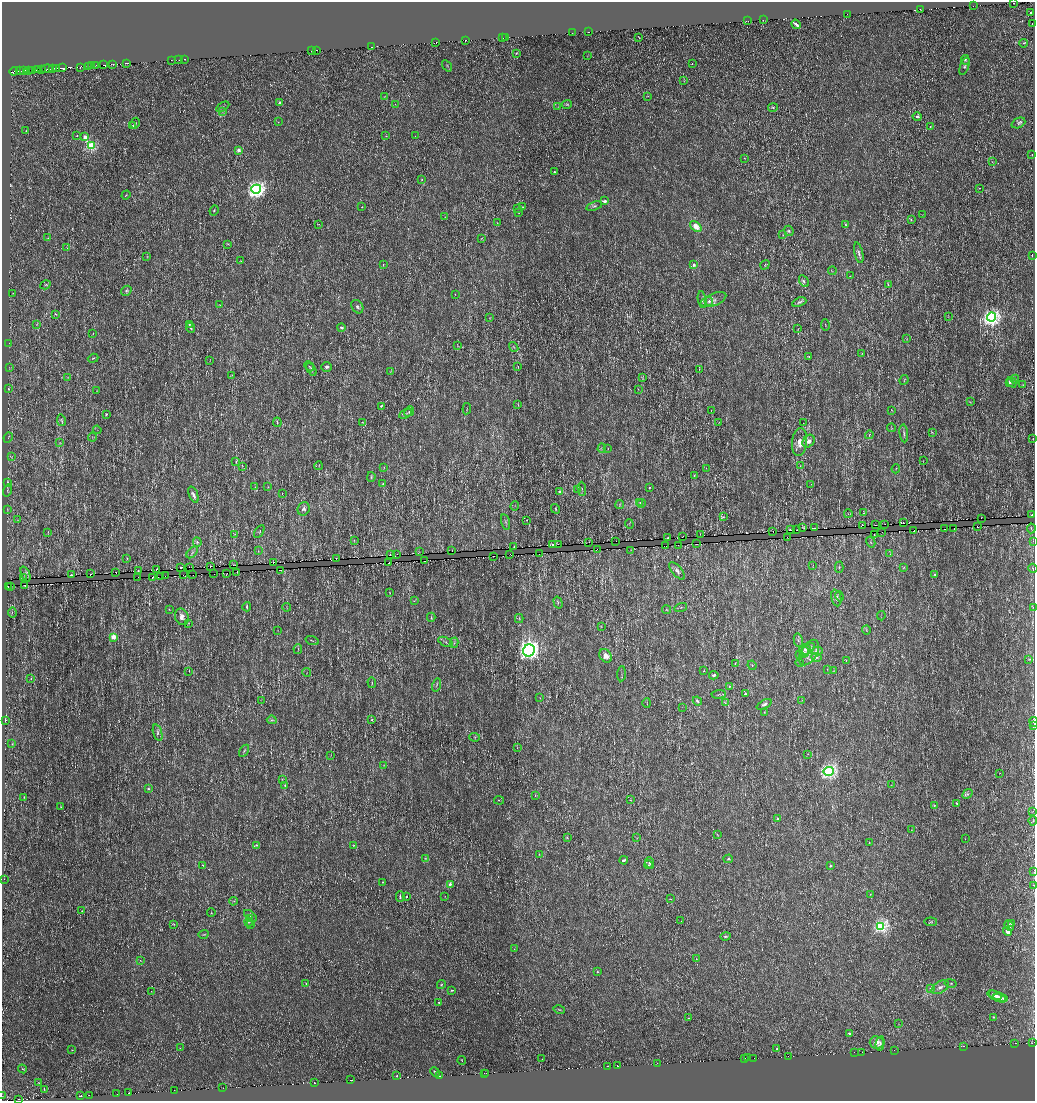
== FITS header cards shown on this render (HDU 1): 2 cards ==
NAXIS1  =                 2066
NAXIS2  =                 2197

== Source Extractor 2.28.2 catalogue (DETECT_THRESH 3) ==
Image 2066 x 2197 px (HDU 1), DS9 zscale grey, zoomed out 1/2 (1 PNG px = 2 x 2 image px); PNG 1037 x 1103 px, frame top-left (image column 2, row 2197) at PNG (2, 2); each listed source drawn as its Kron ellipse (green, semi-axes under 4 px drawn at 4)
Background 5.58e-04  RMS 0.0032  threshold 0.00956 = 3 sigma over >= 5 px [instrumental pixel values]
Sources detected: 614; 118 cannot appear on this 1/2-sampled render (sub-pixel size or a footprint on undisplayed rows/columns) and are neither listed nor drawn; the other 496 listed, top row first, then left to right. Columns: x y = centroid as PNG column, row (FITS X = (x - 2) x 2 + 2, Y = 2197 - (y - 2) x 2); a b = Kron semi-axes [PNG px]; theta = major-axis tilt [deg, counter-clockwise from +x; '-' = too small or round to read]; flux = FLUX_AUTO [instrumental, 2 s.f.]
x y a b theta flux
1014 3 2 1 - 5
973 6 2 1 - 1.2
920 9 2 2 - 1.3
1031 12 2 2 - 3.9
847 14 2 1 - 0.16
763 20 2 1 - 10
748 21 2 1 - 3.4
796 24 5 2 - 1.5
1032 24 2 1 - 9.9
589 32 2 2 - 3.5
572 33 2 2 - 8.8
639 37 3 1 - 0.26
502 38 2 1 - 2.1
506 38 2 1 - 0.37
465 40 2 2 - 2.2
436 42 2 1 - 16
1024 43 4 3 - 0.49
371 47 2 1 - 33
316 50 2 1 - 21
311 51 2 1 - 7.7
516 53 4 2 - 0.33
587 56 2 2 - 0.22
185 59 2 2 - 3.6
171 60 2 1 - 0.69
179 60 2 1 - 1.2
965 60 5 4 - 0.93
127 63 3 2 - 13
112 64 2 1 - 0.26
692 64 3 2 - 0.46
95 65 4 1 - 0.47
104 65 2 1 - 18
92 66 3 1 - 0.62
447 66 6 3 -56 0.64
965 66 9 4 71 1.4
80 67 3 1 - 0.22
88 67 2 1 - 1.3
53 68 2 2 - 2.4
56 68 2 1 - 26
63 68 3 1 - 89
37 69 2 2 - 94
47 69 5 2 - 1.5
28 70 2 2 - 18
33 70 2 1 - 0.14
41 70 2 2 - 28
20 71 3 2 - 1.2
24 71 2 2 - 16
14 72 4 2 - 4
684 81 3 2 - 0.36
384 96 3 2 - 0.2
648 96 3 2 - 0.23
279 103 2 2 - 3.1
395 104 2 1 - 0.12
567 104 5 4 - 0.77
223 107 7 2 32 0.86
558 107 4 2 - 0.44
773 108 5 3 - 0.71
223 111 4 2 - 0.46
917 116 5 3 - 1.4
278 122 2 2 - 0.23
135 123 5 3 - 0.85
1018 123 7 5 24 1.5
133 126 4 3 - 0.76
930 126 2 2 - 0.39
26 131 2 1 - 0.19
77 136 2 1 - 0.37
386 136 3 2 - 0.28
415 136 2 1 - 0.15
85 137 2 2 - 8.1
91 146 3 3 - 56
238 150 2 2 - 7.2
1032 154 2 1 - 0.24
744 158 2 2 - 0.2
992 161 3 3 - 0.32
555 172 2 2 - 2.2
422 179 4 3 - 0.52
979 188 2 2 - 0.23
256 189 5 4 - 160
126 195 5 2 - 0.37
604 201 4 2 - 2.2
594 206 8 3 18 1.2
362 207 2 2 - 0.33
523 207 2 2 - 0.72
517 209 3 2 - 0.41
214 210 5 3 - 0.52
518 213 2 2 - 0.59
922 215 3 2 - 0.33
445 217 2 1 - 0.16
911 220 3 3 - 0.49
497 223 3 2 - 0.23
319 224 2 2 - 0.2
846 225 4 3 - 0.51
696 226 6 4 -39 6
789 231 5 4 - 1
783 235 3 2 - 0.36
48 238 3 2 - 0.33
481 238 4 2 - 0.43
228 244 3 2 - 0.33
67 248 2 2 - 0.35
859 253 10 4 -76 1.8
1032 255 2 1 - 25
147 256 4 2 - 0.37
241 261 3 2 - 0.23
383 265 4 2 - 0.31
694 265 2 2 - 4.4
765 265 5 3 - 0.6
832 271 4 2 - 0.4
850 276 2 1 - 0.16
804 281 6 3 -60 1.1
888 284 3 2 - 0.44
45 285 5 3 - 0.61
126 291 5 4 - 1.1
13 293 2 1 - 0.19
455 294 2 2 - 0.2
702 300 8 4 -80 1.7
713 300 13 6 21 3.9
709 301 4 4 - 2.1
799 302 7 3 21 1.4
220 305 3 2 - 0.38
357 307 7 5 -57 1.6
56 314 4 3 - 0.56
948 317 3 2 - 0.3
991 317 5 4 - 150
489 318 3 2 - 0.26
37 324 4 2 - 0.36
189 324 4 3 - 0.43
825 325 6 2 -80 0.39
341 327 4 3 - 0.85
191 328 5 3 - 0.87
798 329 4 2 - 0.32
93 333 3 2 - 0.22
907 339 3 2 - 0.25
9 343 2 1 - 0.37
457 346 4 2 - 0.36
514 347 5 1 - 0.44
862 353 2 2 - 0.19
809 356 2 2 - 0.32
93 358 5 2 - 0.57
210 360 2 1 - 0.18
309 366 5 3 - 0.58
518 366 2 1 - 0.19
9 367 3 2 - 0.22
327 367 5 4 - 1.2
311 369 7 3 -62 1
699 369 3 2 - 0.24
390 371 4 3 - 0.41
232 375 3 2 - 0.31
68 377 3 2 - 0.28
642 377 4 2 - 0.42
1015 379 4 4 - 1.1
904 380 5 2 - 0.4
1009 382 4 4 - 2.1
1012 382 5 3 - 1.2
1023 385 3 2 - 0.44
8 389 2 2 - 6.1
638 389 2 1 - 0.15
97 391 2 2 - 0.23
970 402 3 3 - 0.5
518 405 4 2 - 0.47
381 406 2 2 - 0.33
467 409 5 2 - 0.45
711 410 2 1 - 0.16
892 410 3 2 - 0.27
409 411 5 3 - 0.94
106 414 3 2 - 0.66
406 414 7 3 30 1.1
61 420 6 4 -79 0.98
277 422 5 3 - 0.8
363 422 3 2 - 0.28
719 422 2 1 - 0.47
803 423 2 1 - 0.13
892 428 4 1 - 0.28
97 430 4 2 - 0.34
932 432 3 2 - 0.31
904 433 9 3 -83 1.1
869 435 4 1 - 0.36
92 437 4 2 - 0.28
8 438 5 2 - 0.48
1033 439 2 1 - 0.15
809 441 7 5 51 3.3
800 442 14 7 84 7
60 443 3 2 - 0.37
602 448 4 3 - 0.82
608 449 4 2 - 0.28
12 456 3 2 - 0.24
923 461 2 1 - 0.2
236 462 3 3 - 0.43
242 466 3 2 - 0.25
319 466 4 2 - 0.29
800 466 3 2 - 0.19
384 467 3 2 - 0.29
706 468 2 1 - 0.17
896 469 4 2 - 0.38
694 475 3 2 - 0.37
371 477 5 3 - 0.85
7 482 3 1 - 7.3
383 484 4 3 - 0.71
811 484 3 2 - 0.3
255 487 2 2 - 0.23
268 487 3 3 - 0.38
650 487 2 2 - 0.82
582 489 7 2 -87 0.59
578 490 3 2 - 0.38
8 491 6 3 73 0.97
560 492 2 2 - 2.4
282 494 2 2 - 0.24
193 495 8 4 -68 2.6
640 503 4 3 - 0.6
641 503 4 3 - 0.67
620 504 4 3 - 0.62
515 506 5 1 - 0.36
8 509 4 3 - 0.46
304 509 7 6 - 1.5
555 509 5 2 - 0.5
863 513 3 2 - 0.29
848 514 4 2 - 0.46
1031 515 2 1 - 3.2
724 517 3 2 - 0.54
981 518 2 1 - 0.67
17 520 3 2 - 0.4
527 520 2 1 - 0.29
506 522 8 2 -74 0.89
903 523 2 2 - 9.3
629 524 4 2 - 0.32
885 524 2 2 - 7.2
862 525 2 1 - 27
876 525 2 1 - 0.45
977 527 2 2 - 2.6
803 528 2 2 - 0.34
815 528 2 1 - 3.6
1031 528 5 2 - 0.33
944 529 2 1 - 5.6
954 529 2 1 - 1.4
790 530 2 2 - 170
796 530 2 1 - 3.8
259 531 7 3 55 0.6
773 531 2 2 - 13
914 531 2 1 - 2.6
48 532 4 1 - 0.29
882 532 2 1 - 0.21
235 534 3 2 - 0.35
700 534 3 2 - 0.19
874 535 3 1 - 0.37
682 537 2 2 - 2.1
787 537 2 1 - 0.54
667 538 2 2 - 11
354 540 3 3 - 0.5
616 541 2 1 - 0.5
1033 541 2 2 - 0.19
197 542 5 4 - 1.1
589 542 2 1 - 3.7
871 542 6 3 -61 0.85
558 544 2 2 - 2.6
697 544 2 1 - 0.34
552 545 2 2 - 17
678 545 2 1 - 2.3
666 546 2 1 - 1.9
514 547 2 1 - 0.43
597 549 2 1 - 0.28
631 550 3 2 - 0.24
258 551 3 2 - 0.25
452 551 2 1 - 0.2
192 552 7 2 46 1
419 552 2 1 - 0.18
390 554 2 1 - 4.5
397 554 2 1 - 3.4
510 554 2 1 - 0.39
539 554 2 1 - 2.8
890 554 3 2 - 0.39
494 556 2 1 - 4.7
127 558 3 2 - 0.34
336 558 2 1 - 2.7
424 561 2 1 - 2.1
273 562 2 1 - 1.4
389 563 2 2 - 12
234 565 2 1 - 0.19
813 565 3 2 - 0.22
211 566 2 2 - 6.1
189 567 2 1 - 1.7
839 567 6 2 -89 0.61
904 567 4 2 - 0.47
181 568 2 1 - 23
1033 568 5 3 - 0.58
139 570 2 1 - 0.3
156 570 2 2 - 19
281 570 2 1 - 2.7
677 571 10 5 -50 2.3
116 572 2 1 - 2.6
237 572 2 1 - 0.28
226 573 2 1 - 0.18
26 574 8 3 -68 0.92
91 574 2 2 - 7.1
214 574 2 1 - 6.1
71 575 3 1 - 0.26
183 575 2 1 - 0.42
193 575 2 1 - 2.6
935 575 3 2 - 0.5
165 576 2 1 - 0.55
138 577 2 1 - 0.63
153 577 3 1 - 0.76
161 577 2 2 - 4.2
23 578 2 2 - 3.9
8 586 2 2 - 15
10 586 2 1 - 2.3
25 586 3 1 - 0.35
390 593 3 1 - 0.2
839 596 5 3 - 0.83
836 598 8 5 -80 1.8
414 601 3 2 - 0.34
558 602 6 3 -74 0.91
247 607 4 2 - 0.81
287 607 4 2 - 0.3
1033 607 4 2 - 0.4
681 608 6 2 14 0.8
169 609 3 2 - 0.33
667 610 4 3 - 0.57
12 613 5 2 - 0.57
881 616 4 2 - 0.37
182 617 8 6 -67 3.8
431 617 4 3 - 0.58
519 618 4 2 - 0.48
188 623 4 2 - 0.36
601 626 3 2 - 0.27
278 630 2 2 - 0.18
866 630 4 2 - 0.42
113 637 3 2 - 13
312 640 7 1 -19 0.46
798 640 7 2 -79 0.83
446 642 8 3 -27 1
454 643 5 3 - 0.65
298 649 5 1 - 0.38
808 649 8 4 39 2.3
529 650 6 6 - 200
805 650 6 5 - 2.1
817 651 6 4 5 1.3
804 652 5 4 - 1.3
809 653 14 8 59 6.1
799 655 3 2 - 0.34
606 656 7 5 -51 4.4
816 657 5 3 - 1.1
1028 659 3 3 - 0.41
846 661 2 1 - 0.5
735 663 3 2 - 0.27
800 663 4 2 - 0.52
752 665 5 2 - 0.38
827 669 2 2 - 0.27
189 671 2 1 - 1.4
704 671 2 2 - 0.38
834 671 4 2 - 0.39
307 672 4 2 - 0.3
621 674 7 2 86 0.54
714 675 4 3 - 1.2
31 679 4 2 - 0.27
372 683 5 2 - 0.55
436 685 6 2 75 0.58
729 686 3 3 - 0.48
719 694 7 2 5 0.7
745 694 4 2 - 0.52
540 698 3 2 - 0.28
261 700 3 2 - 0.34
697 701 5 3 - 1.2
802 701 4 2 - 0.34
647 703 5 2 - 0.38
725 703 3 2 - 0.36
764 704 8 4 26 1.5
682 707 2 1 - 0.16
764 712 3 2 - 0.24
372 719 2 1 - 2.3
272 720 5 4 - 0.8
5 721 2 1 - 6.2
1034 722 5 2 - 0.65
1034 726 2 1 - 0.37
158 733 8 4 -72 1.4
475 737 5 2 - 0.56
12 744 3 2 - 0.33
517 748 2 1 - 0.17
244 751 6 2 56 0.7
808 754 2 2 - 0.23
331 755 3 2 - 0.21
384 765 3 2 - 0.31
829 771 5 4 - 99
999 773 2 1 - 0.18
282 780 4 2 - 0.35
285 785 3 2 - 0.58
892 785 3 2 - 0.28
148 789 2 2 - 1.2
968 794 5 4 - 1.1
535 795 3 2 - 0.4
24 797 2 1 - 0.32
499 800 5 2 - 0.38
630 800 3 1 - 0.21
956 803 3 2 - 0.43
934 805 2 2 - 0.31
61 807 3 3 - 0.56
1033 811 3 2 - 0.38
777 819 4 3 - 0.75
1033 821 5 2 - 0.54
912 830 2 2 - 0.23
717 834 3 2 - 0.45
567 837 4 3 - 0.54
636 838 4 1 - 0.22
965 839 2 1 - 0.21
869 842 3 2 - 0.21
256 845 4 3 - 0.78
353 845 3 2 - 0.26
539 854 2 2 - 0.22
425 858 3 3 - 0.44
728 859 5 4 - 0.96
624 860 4 2 - 1.7
649 863 6 4 -71 1
203 865 3 2 - 0.35
648 865 4 3 - 0.81
830 866 2 2 - 1.6
1034 872 2 1 - 1
4 879 2 1 - 3.4
383 882 2 2 - 0.5
450 884 2 2 - 3.4
1034 885 2 2 - 0.38
870 894 3 2 - 0.33
400 896 5 2 - 0.85
407 896 2 1 - 0.48
445 896 2 1 - 0.18
670 899 3 2 - 0.39
233 901 4 3 - 0.71
82 911 2 2 - 0.31
211 912 4 2 - 0.3
250 916 7 3 -41 1.1
249 919 3 3 - 0.8
681 921 2 1 - 0.3
248 922 4 4 - 0.92
931 922 6 3 -7 0.71
1011 923 4 3 - 1
174 924 3 2 - 0.3
251 924 3 3 - 0.68
1009 925 5 4 - 2.1
881 926 4 3 - 96
1007 932 4 3 - 2.4
203 934 5 3 - 0.56
725 936 5 3 - 0.98
514 949 2 2 - 0.23
696 959 2 2 - 0.27
140 960 4 2 - 0.48
597 972 2 2 - 0.43
306 983 3 2 - 0.35
950 983 6 4 -13 1.1
441 984 4 3 - 0.6
940 987 9 5 31 3.4
930 988 4 2 - 0.43
452 990 3 2 - 0.55
151 991 2 1 - 0.2
994 995 7 4 -18 2.2
997 997 9 4 -27 2.9
1001 998 7 4 -10 2.3
439 1002 2 2 - 1.2
559 1010 6 3 -13 0.6
993 1017 4 3 - 0.62
688 1018 3 2 - 0.29
899 1024 2 2 - 0.16
849 1033 3 2 - 0.68
877 1042 7 6 - 4.1
880 1043 7 4 79 1.6
1032 1043 2 1 - 12
1015 1044 2 1 - 10
963 1046 2 2 - 0.98
180 1048 3 3 - 0.35
777 1049 2 2 - 0.88
72 1050 3 2 - 0.34
894 1050 2 1 - 2.2
854 1052 2 2 - 2
862 1052 2 1 - 22
788 1056 2 1 - 1.6
747 1058 2 2 - 13
754 1058 2 2 - 5.4
542 1059 2 1 - 0.39
745 1059 2 2 - 3.7
462 1060 4 2 - 0.36
657 1063 2 2 - 5.4
608 1066 2 2 - 15
618 1066 3 2 - 12
23 1069 4 2 - 0.47
435 1072 5 2 - 0.86
484 1073 2 2 - 8.2
486 1073 2 1 - 4.9
397 1076 2 2 - 1.1
440 1076 2 2 - 4.8
351 1080 2 1 - 0.2
39 1082 2 2 - 0.25
314 1083 2 2 - 9.5
223 1088 2 1 - 3.4
44 1089 2 1 - 0.28
174 1090 2 1 - 24
128 1093 2 1 - 1.7
117 1094 2 1 - 0.68
89 1095 2 1 - 3.6
2 1096 2 1 - 0.13
80 1096 2 2 - 4.7
18 1099 3 1 - 0.36
At the frame edge (FLAGS 8, measured only in part): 7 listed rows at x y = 1014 3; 1034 722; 1034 726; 1034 872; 1034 885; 2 1096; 18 1099
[118 sub-pixel or undisplayed-footprint detections neither listed nor drawn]